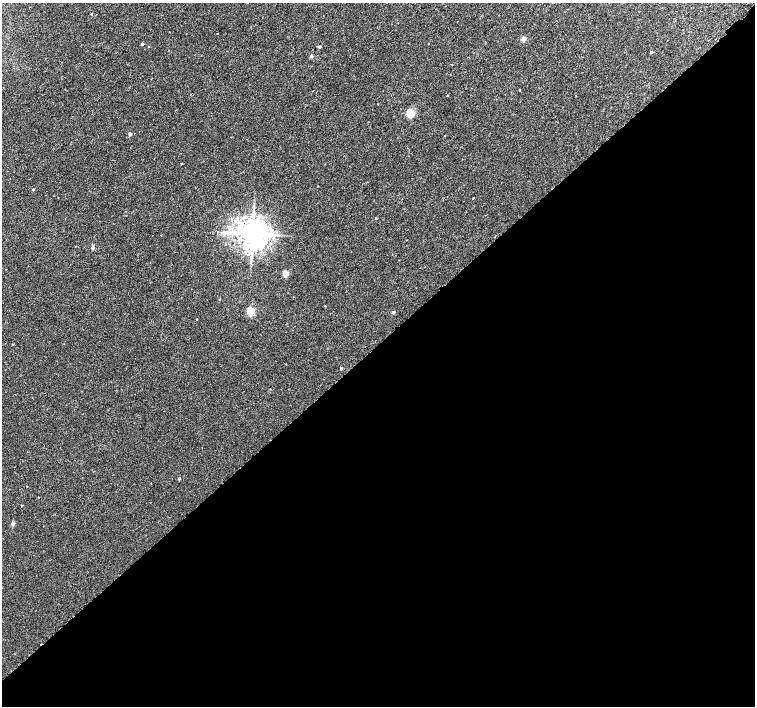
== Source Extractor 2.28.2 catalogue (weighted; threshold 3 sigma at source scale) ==
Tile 15 of 4 x 4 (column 3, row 4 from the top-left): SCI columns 3063-4568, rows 264-1671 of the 6118 x 6093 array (HDU 1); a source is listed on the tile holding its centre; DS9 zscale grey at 2 x 2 block average (1 PNG px = mean of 2 x 2 image px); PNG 757 x 708 px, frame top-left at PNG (2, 3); no overlay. Shown black and unused: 51% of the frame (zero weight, under 2 of 3 exposures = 3% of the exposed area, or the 3 px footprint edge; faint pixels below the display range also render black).
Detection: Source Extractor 2.28.2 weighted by HDU 2 'WHT'; one run over the whole footprint, this tile lists its part. Background 0.00139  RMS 0.0023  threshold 0.0105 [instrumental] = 3 sigma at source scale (4.5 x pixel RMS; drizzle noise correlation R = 1.50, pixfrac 1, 0.0396/0.0396 arcsec/px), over >= 5 px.
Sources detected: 36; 4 cosmic-ray / hot-pixel residue — not listed; the other 32 listed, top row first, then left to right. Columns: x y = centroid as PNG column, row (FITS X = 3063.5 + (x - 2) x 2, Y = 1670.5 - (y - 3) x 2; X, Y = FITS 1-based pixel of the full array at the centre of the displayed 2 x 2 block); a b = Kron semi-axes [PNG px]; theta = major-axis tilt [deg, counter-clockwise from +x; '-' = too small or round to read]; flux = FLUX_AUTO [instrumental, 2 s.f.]
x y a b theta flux
91 14 2 2 - 0.41
217 34 2 2 - 0.45
523 39 3 2 - 7.4
142 44 2 2 - 0.86
148 47 2 2 - 0.22
319 47 3 3 - 1
651 52 2 2 - 1.2
311 56 3 2 - 1.6
519 90 2 2 - 8.6
447 95 2 2 - 0.3
410 113 3 3 - 29
130 134 2 2 - 2.1
444 136 2 2 - 0.27
408 148 2 2 - 0.49
181 164 2 2 - 0.34
33 189 2 2 - 0.7
252 234 7 6 - 930
407 240 2 2 - 0.2
92 247 3 2 - 2
247 255 3 3 - 0.55
285 274 3 2 - 9.7
219 299 2 2 - 0.34
325 306 2 2 - 0.27
250 311 3 3 - 20
393 312 2 2 - 1.8
197 319 2 2 - 0.24
12 345 2 2 - 0.33
286 364 2 2 - 0.57
341 368 2 2 - 0.91
179 478 2 2 - 1
22 505 3 2 - 0.33
13 523 2 2 - 3.5
Diffuse or blended objects may show on this block-average render without a row.